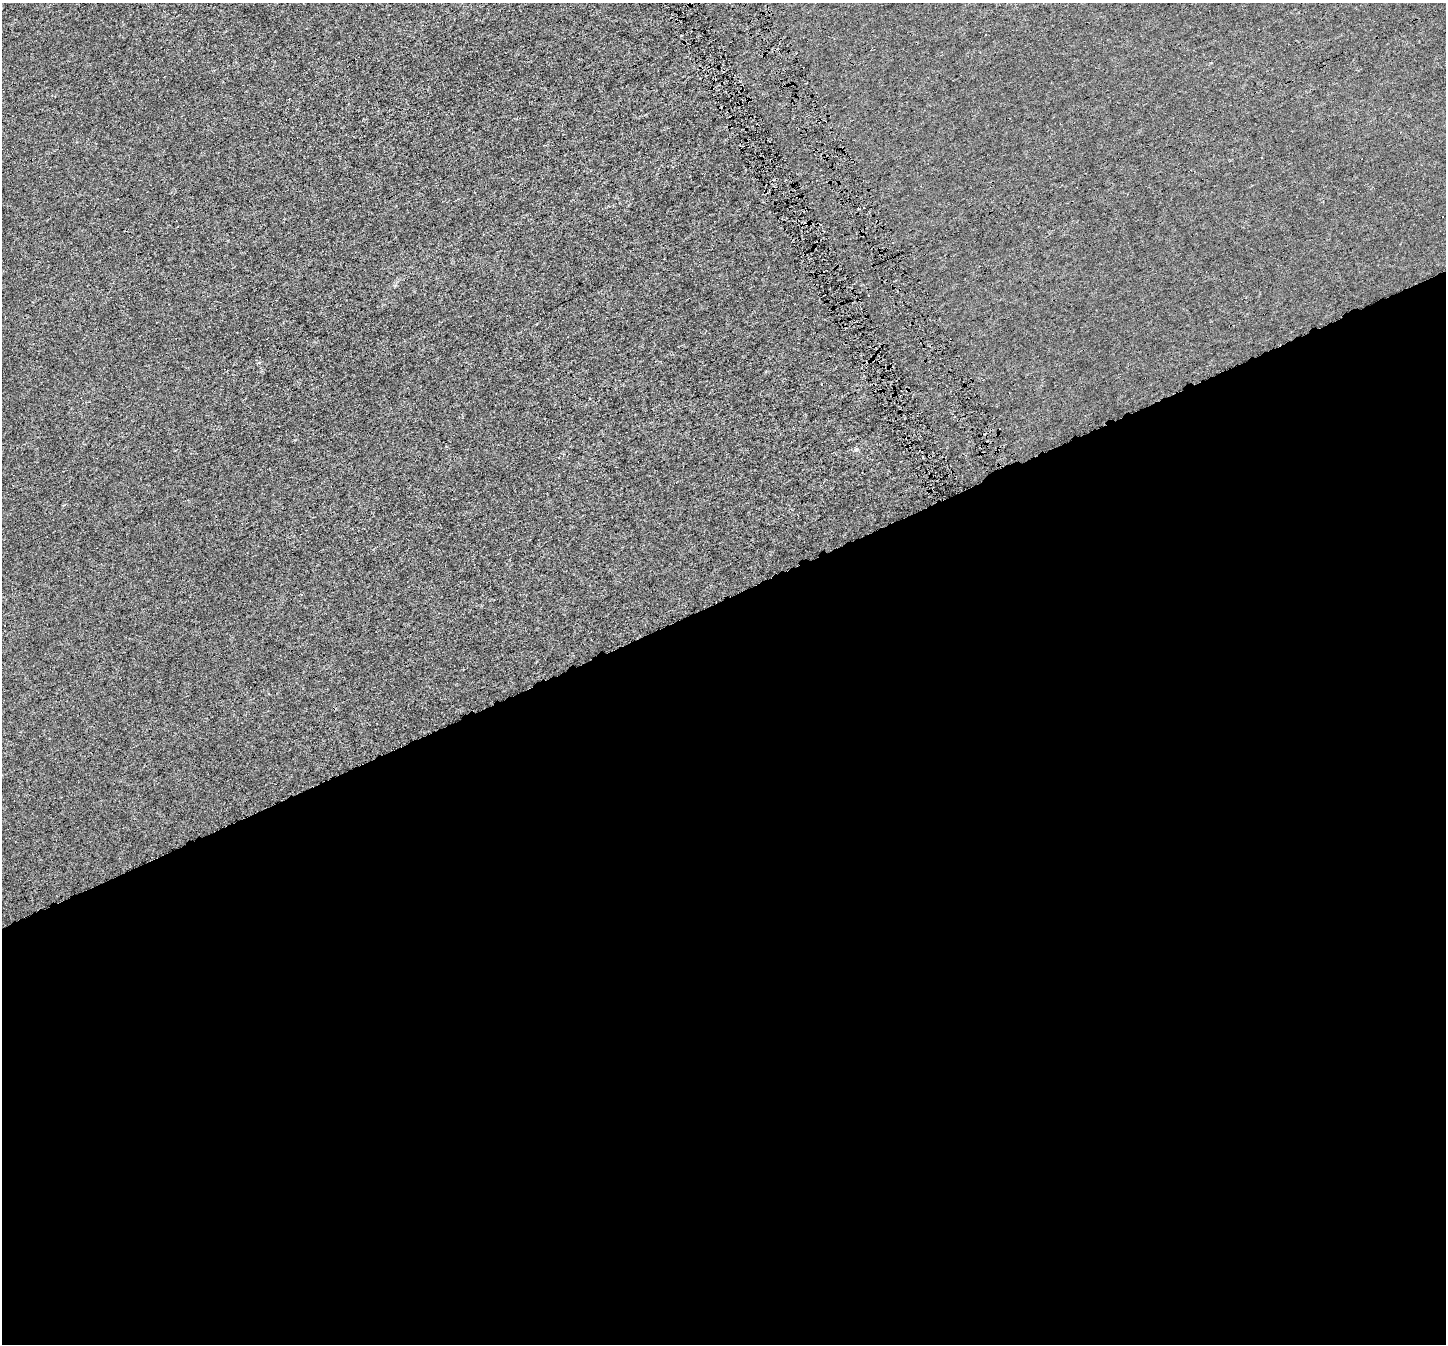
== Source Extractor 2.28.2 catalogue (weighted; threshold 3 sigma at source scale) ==
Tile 15 of 4 x 4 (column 3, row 4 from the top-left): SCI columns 2920-4363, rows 171-1512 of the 5833 x 5653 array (HDU 1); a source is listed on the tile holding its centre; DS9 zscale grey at full resolution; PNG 1448 x 1346 px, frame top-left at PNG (2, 3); no overlay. Shown black and unused: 56% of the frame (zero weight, under 4 of 8 exposures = <1% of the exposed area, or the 3 px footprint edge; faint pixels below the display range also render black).
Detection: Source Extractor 2.28.2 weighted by HDU 2 'WHT'; one run over the whole footprint, this tile lists its part. Background -3.55e-04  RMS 0.0014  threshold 0.00564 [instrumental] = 3 sigma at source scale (4.09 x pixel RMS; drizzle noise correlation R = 1.36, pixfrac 0.8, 0.0396/0.0396 arcsec/px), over >= 5 px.
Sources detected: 4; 2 cosmic-ray / hot-pixel residue — not listed; the other 2 listed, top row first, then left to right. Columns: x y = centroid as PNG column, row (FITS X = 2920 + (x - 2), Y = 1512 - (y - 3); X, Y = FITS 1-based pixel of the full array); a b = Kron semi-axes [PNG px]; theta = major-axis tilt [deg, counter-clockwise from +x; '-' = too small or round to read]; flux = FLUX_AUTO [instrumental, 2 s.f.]
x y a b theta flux
869 295 3 2 - 0.12
856 449 6 5 - 0.2